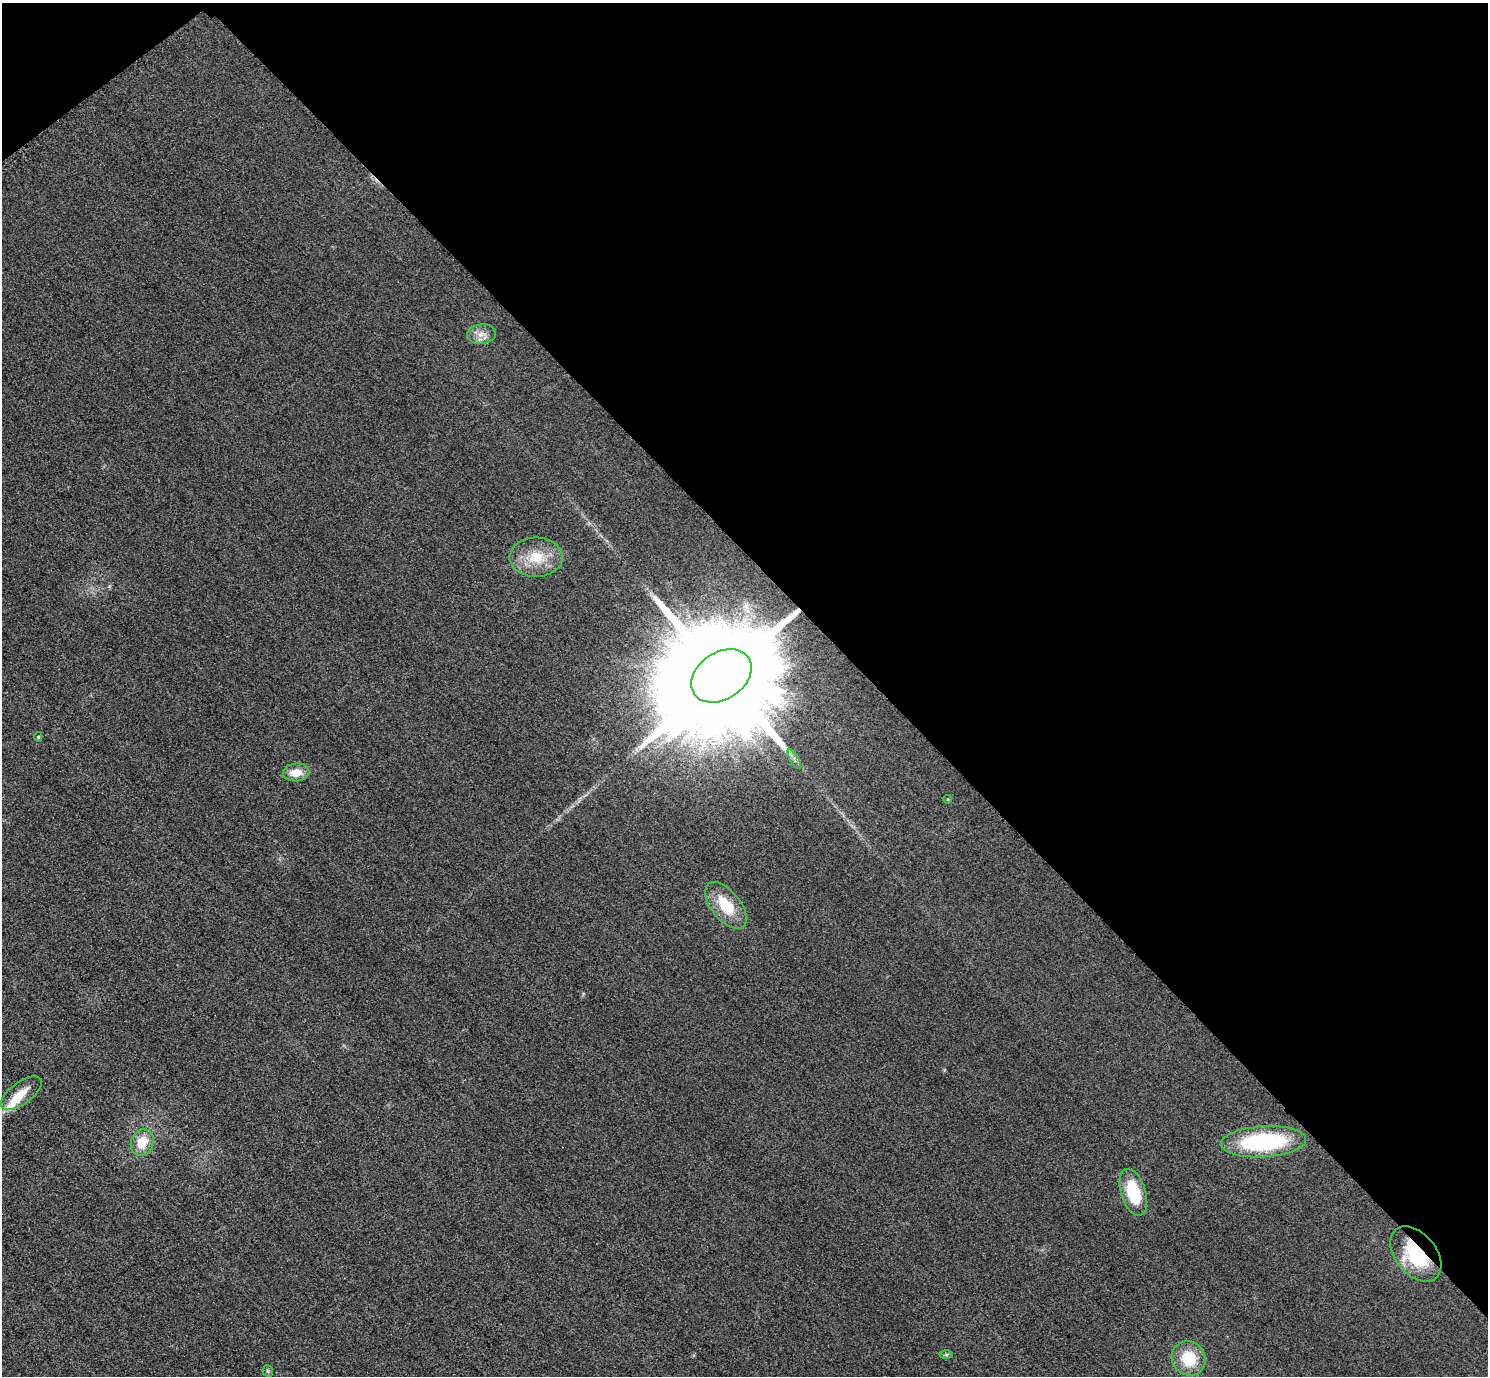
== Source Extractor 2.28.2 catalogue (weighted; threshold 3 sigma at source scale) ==
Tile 3 of 4 x 4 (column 3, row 1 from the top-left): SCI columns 3004-4489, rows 4304-5677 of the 6005 x 6003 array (HDU 1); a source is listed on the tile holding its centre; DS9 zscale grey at full resolution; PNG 1490 x 1378 px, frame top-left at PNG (2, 3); each listed source drawn as its Kron ellipse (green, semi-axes under 4 px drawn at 4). Shown black and unused: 42% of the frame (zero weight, under 3 of 4 exposures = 3% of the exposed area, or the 3 px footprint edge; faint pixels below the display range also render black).
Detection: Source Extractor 2.28.2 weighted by HDU 2 'WHT'; one run over the whole footprint, this tile lists its part. Background 0.0521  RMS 0.016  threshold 0.0725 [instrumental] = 3 sigma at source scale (4.5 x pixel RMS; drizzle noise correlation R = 1.50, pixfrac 1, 0.05/0.05 arcsec/px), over >= 5 px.
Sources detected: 19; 1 inside a brighter object's white glare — neither listed nor drawn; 2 inside a brighter listed object's ellipse — not listed separately; the other 16 listed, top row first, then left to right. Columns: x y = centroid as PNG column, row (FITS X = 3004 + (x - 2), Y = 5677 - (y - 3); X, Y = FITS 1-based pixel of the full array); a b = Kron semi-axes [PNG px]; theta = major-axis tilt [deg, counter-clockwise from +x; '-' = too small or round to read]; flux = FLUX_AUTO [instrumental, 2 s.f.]
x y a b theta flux
481 334 15 9 6 13
536 557 26 19 0 47
721 676 33 23 34 83000
38 737 4 4 - 2.1
794 759 11 3 -61 4.2
296 772 13 9 4 23
948 799 4 3 - 1.2
726 905 27 14 -51 52
21 1093 24 11 36 22
142 1142 14 11 66 33
1263 1142 43 15 3 190
1133 1192 24 12 -72 70
1416 1254 31 20 -50 110
946 1354 6 4 0 2.4
1189 1358 18 16 -48 55
268 1371 6 5 - 2.4
Overlapping masked pixels (flux is a lower limit): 2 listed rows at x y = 721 676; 1416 1254